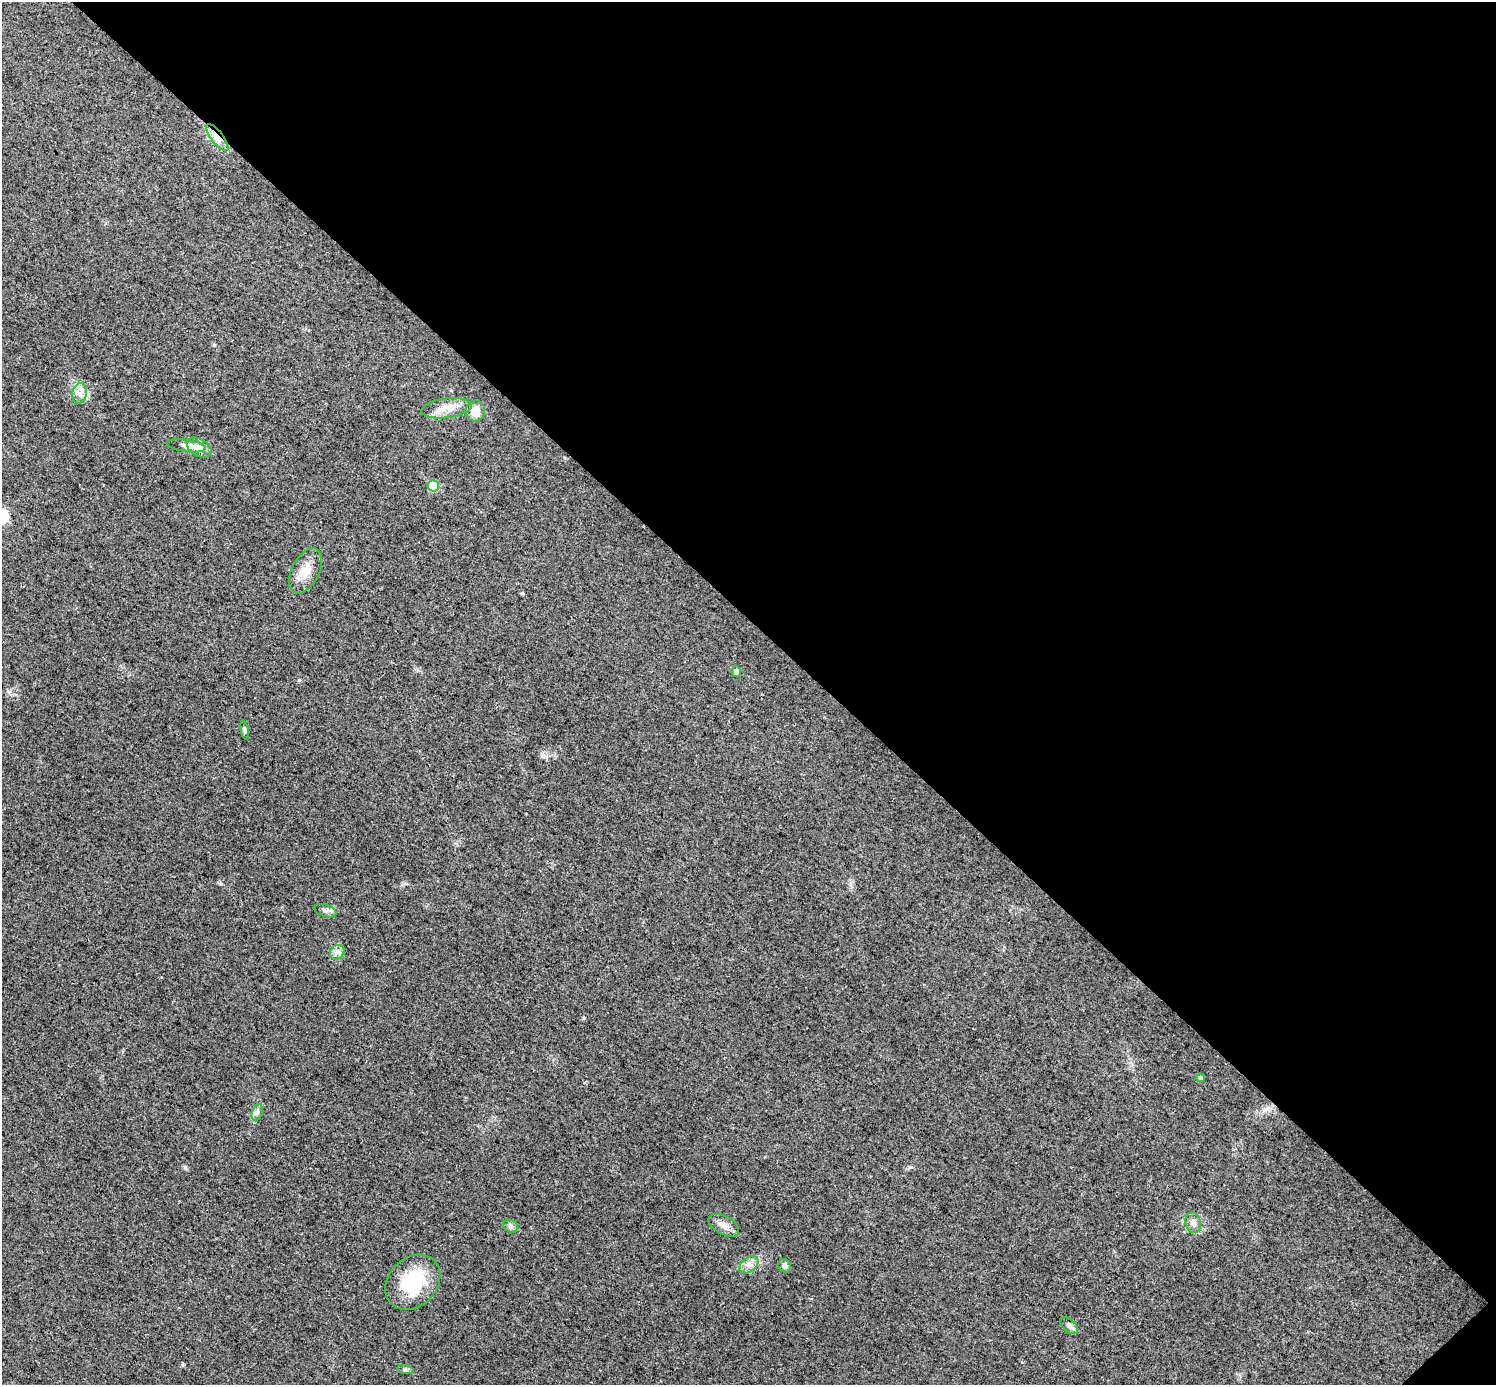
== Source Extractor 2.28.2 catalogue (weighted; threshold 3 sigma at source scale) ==
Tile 8 of 4 x 4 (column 4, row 2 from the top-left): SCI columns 4484-5977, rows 2919-4301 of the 5979 x 5979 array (HDU 1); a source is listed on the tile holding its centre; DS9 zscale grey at full resolution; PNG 1498 x 1387 px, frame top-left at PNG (2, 2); each listed source drawn as its Kron ellipse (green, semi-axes under 4 px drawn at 4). Shown black and unused: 45% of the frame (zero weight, under 3 of 4 exposures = <1% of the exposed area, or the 3 px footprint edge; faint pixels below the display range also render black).
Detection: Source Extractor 2.28.2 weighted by HDU 2 'WHT'; one run over the whole footprint, this tile lists its part. Background 0.0162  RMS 0.0049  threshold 0.022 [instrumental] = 3 sigma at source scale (4.5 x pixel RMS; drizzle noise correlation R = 1.50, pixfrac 1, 0.05/0.05 arcsec/px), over >= 5 px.
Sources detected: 23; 1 inside a brighter listed object's ellipse — not listed separately; the other 22 listed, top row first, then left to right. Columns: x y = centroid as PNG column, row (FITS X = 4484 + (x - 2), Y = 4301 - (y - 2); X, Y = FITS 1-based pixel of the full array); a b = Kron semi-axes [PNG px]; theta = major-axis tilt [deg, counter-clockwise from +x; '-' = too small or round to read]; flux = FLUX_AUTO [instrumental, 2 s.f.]
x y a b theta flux
217 137 16 6 -52 3.9
79 393 10 7 77 2.8
446 408 25 9 7 6.3
475 411 10 9 - 6.1
186 446 19 6 -8 2.9
199 448 13 8 -30 3.5
433 486 6 5 - 14
306 571 24 13 63 7.7
736 671 5 5 - 1.8
245 730 9 4 -79 0.9
326 911 11 6 -17 1.6
337 952 8 6 44 1.9
1200 1078 5 4 - 0.99
257 1112 8 5 71 1.3
1193 1223 10 7 -76 2.8
724 1225 17 9 -28 3.7
511 1226 8 6 -22 1.3
749 1265 11 7 38 2.8
785 1266 7 6 - 1.7
413 1282 31 24 45 25
1069 1326 10 6 -40 1.8
405 1370 8 4 -8 1
Overlapping masked pixels (flux is a lower limit): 1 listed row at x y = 217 137
Unlisted compact peaks at least as high as the median listed source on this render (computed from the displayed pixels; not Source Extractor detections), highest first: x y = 299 680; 185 1167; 543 756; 522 593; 910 1167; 220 884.